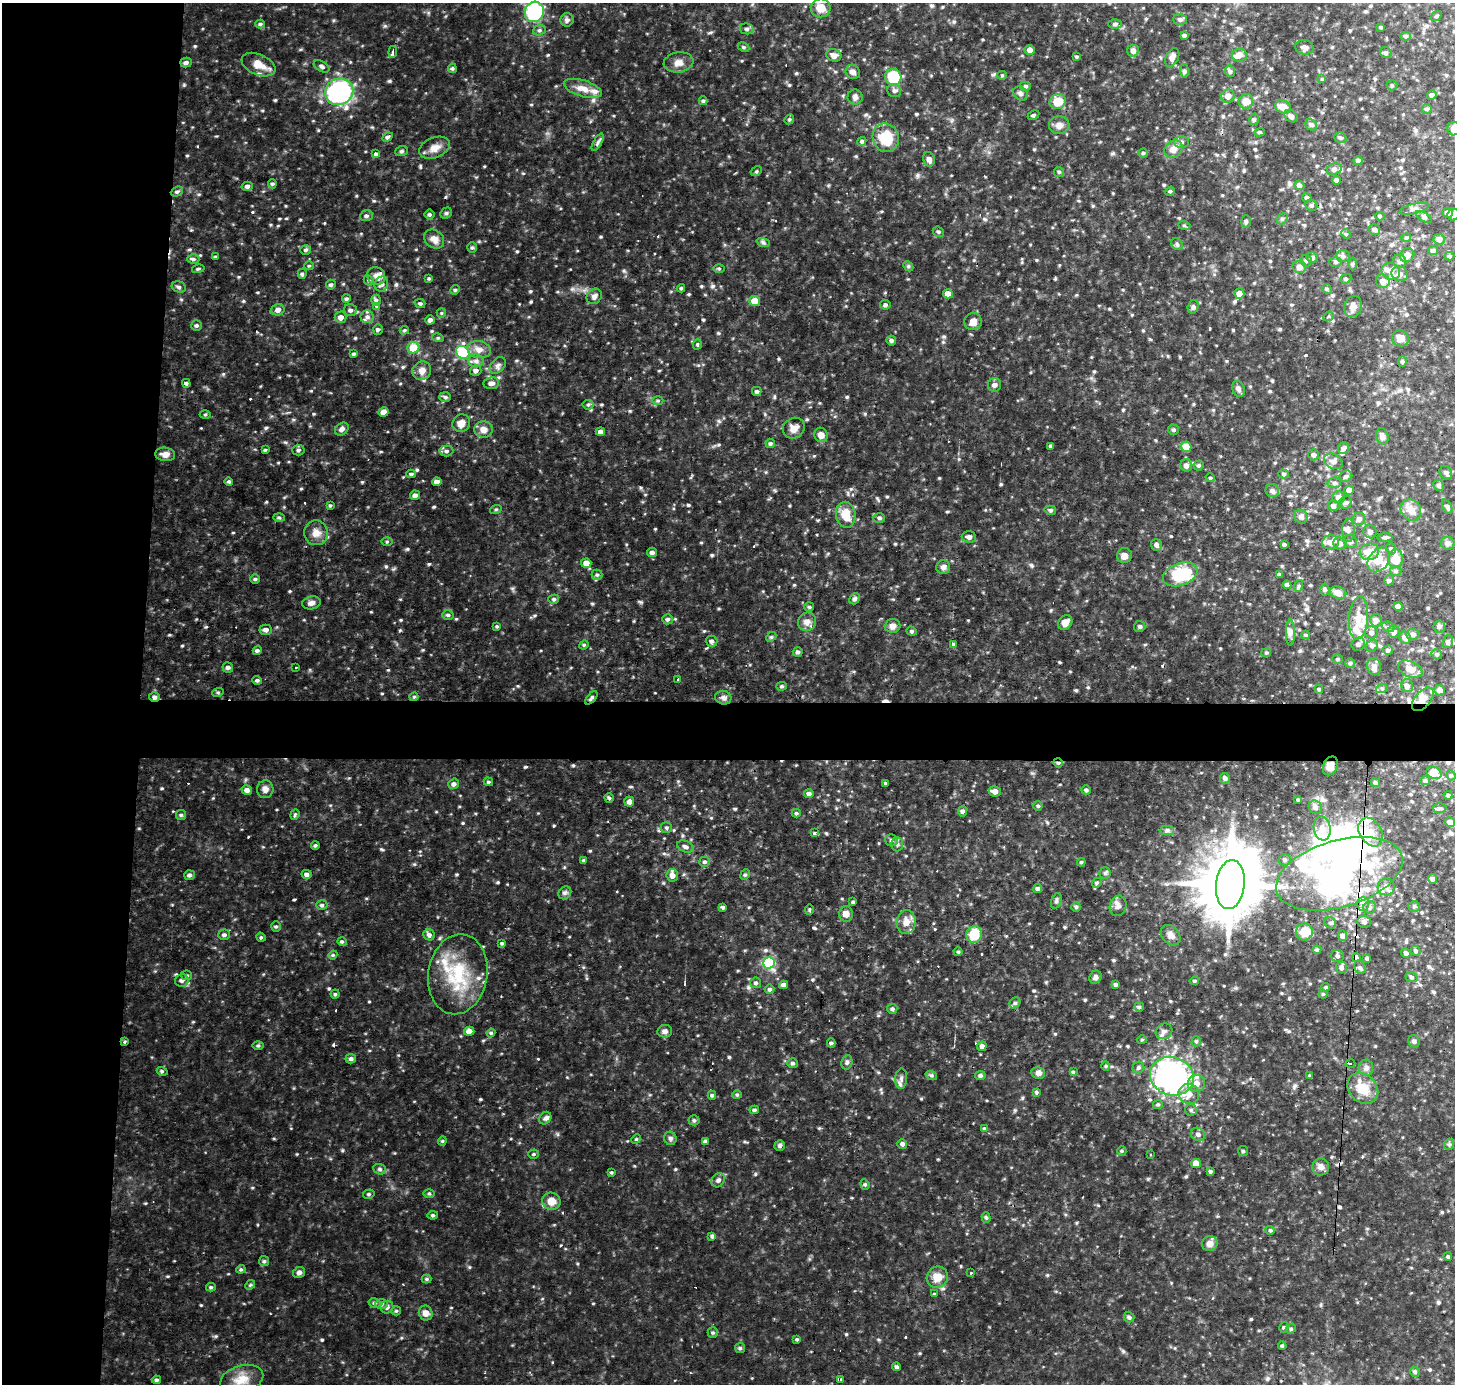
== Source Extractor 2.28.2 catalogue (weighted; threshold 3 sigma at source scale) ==
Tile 4 of 3 x 3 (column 1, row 2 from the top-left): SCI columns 168-1620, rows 1630-3011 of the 4525 x 4500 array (HDU 1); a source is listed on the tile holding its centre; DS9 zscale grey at full resolution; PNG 1457 x 1386 px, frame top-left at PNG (2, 3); each listed source drawn as its Kron ellipse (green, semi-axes under 4 px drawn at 4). Shown black and unused: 13% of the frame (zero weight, under 2 of 3 exposures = <1% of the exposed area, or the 3 px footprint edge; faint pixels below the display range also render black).
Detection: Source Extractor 2.28.2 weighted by HDU 2 'WHT'; one run over the whole footprint, this tile lists its part. Background 0.0926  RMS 0.01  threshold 0.046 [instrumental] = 3 sigma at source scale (4.5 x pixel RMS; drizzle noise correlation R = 1.50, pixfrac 1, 0.05/0.05 arcsec/px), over >= 5 px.
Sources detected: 637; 9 inside a brighter object's white glare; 13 cosmic-ray / hot-pixel residue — neither listed nor drawn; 36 inside a brighter listed object's ellipse — not listed separately; of the other 579, all 500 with FLUX_AUTO >= 1.14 (the completeness limit of this list) listed and drawn (79 fainter detections not listed), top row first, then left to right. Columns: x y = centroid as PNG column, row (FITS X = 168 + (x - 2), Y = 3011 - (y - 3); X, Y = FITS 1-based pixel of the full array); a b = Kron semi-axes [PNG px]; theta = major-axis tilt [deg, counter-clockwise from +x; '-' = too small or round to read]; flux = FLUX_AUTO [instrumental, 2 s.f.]
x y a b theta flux
821 8 10 9 - 12
534 12 10 9 - 97
1436 16 6 4 35 1.2
1180 19 7 5 -2 3.1
567 20 7 6 - 3.2
260 24 5 4 - 1.6
1115 24 6 5 - 2.3
1381 27 4 3 - 1.1
747 29 7 5 -12 2.5
539 30 6 5 - 1.9
1184 35 4 3 - 1.8
1406 36 5 4 - 1.9
744 47 6 4 -27 1.6
1304 47 9 7 -12 3.8
1030 50 5 5 - 4.5
1133 51 6 5 - 5
393 52 6 3 84 2.2
1386 53 6 5 - 2.1
834 55 7 6 - 5.3
1239 55 7 6 - 6.5
1076 57 4 3 - 1.2
1172 58 10 6 63 5.1
678 62 15 10 9 7
186 63 6 5 - 2.6
258 65 18 10 -23 11
322 66 8 5 -28 2.6
452 68 4 4 - 1.5
1184 71 7 4 -89 1.8
1230 71 6 5 - 2.3
853 72 7 6 - 3.8
1002 75 5 4 - 1.2
893 77 8 8 - 39
1322 79 4 4 - 1.1
1392 85 5 5 - 1.3
1026 86 6 5 - 1.5
583 88 20 8 -17 10
894 91 7 6 - 2.6
339 92 14 13 - 160
1020 93 8 6 -42 3.1
1432 95 5 4 - 3.1
1228 96 7 6 - 5.8
855 97 7 7 - 3.3
703 101 4 4 - 1.6
1246 101 7 7 - 9.1
1058 102 8 7 - 17
1283 107 8 6 -23 10
1427 109 5 5 - 1.3
1033 115 6 4 27 1.4
1291 116 7 5 -39 3.6
789 119 5 4 - 1.6
1254 119 6 4 75 1.9
1059 125 10 9 - 5.8
1311 125 6 5 - 1.9
1454 129 6 6 - 4.5
1259 132 5 4 - 1.3
387 137 5 4 - 2.5
886 138 14 13 - 27
1340 138 6 5 - 1.9
862 141 5 4 - 1.7
598 142 10 4 60 2.3
1181 142 7 6 - 2.9
435 148 16 10 22 8.7
1173 149 10 8 42 8.8
401 151 6 5 - 1.7
1143 153 4 4 - 1.6
375 154 4 3 - 6
929 159 7 5 -75 3.6
1358 161 4 4 - 4.9
1334 169 7 5 18 3
756 171 6 4 29 1.4
1059 172 5 4 - 1.3
1336 180 4 4 - 2.6
272 184 5 4 - 1.4
1299 185 5 4 - 3.3
247 186 5 4 - 2.7
177 191 6 4 24 2
1170 191 5 4 - 1.2
1307 198 5 4 - 2
1311 205 6 5 - 2
1414 209 15 5 13 4
446 213 6 5 - 1.7
1448 213 5 4 - 6.5
429 214 5 5 - 1.8
1454 215 6 5 - 2.9
366 216 6 5 - 2.5
1380 216 5 4 - 1.5
1424 217 9 3 -32 2
1282 219 6 4 45 1.6
1246 221 6 5 - 1.5
1184 225 6 4 -19 1.4
1374 229 6 5 - 2.6
938 232 6 5 - 1.5
1346 234 5 4 - 1.3
1406 238 5 4 - 1.5
434 239 11 9 -38 6.8
1439 239 6 5 - 4.4
763 242 7 4 -19 1.9
1177 244 6 5 - 1.8
472 247 5 5 - 1.6
306 250 5 5 - 1.7
1433 250 5 4 - 3.3
1407 255 7 6 - 8.8
1343 256 7 6 - 2.4
1450 256 5 4 - 1.5
215 257 4 3 - 1.3
1312 258 5 5 - 3.1
193 259 6 5 - 2
1306 261 6 5 - 2.2
1400 261 7 6 - 3.3
1336 262 6 4 0 1.6
1352 264 6 4 89 1.4
309 266 5 4 - 1.2
908 266 5 4 - 1.3
1299 267 7 6 - 5.8
719 268 6 4 -1 1.3
198 269 6 3 14 1.5
1391 271 9 8 - 5.9
302 274 5 4 - 1.8
1400 274 8 7 - 4.8
376 276 9 8 - 5.5
429 278 4 4 - 1.2
1346 279 6 4 20 1.6
369 280 5 4 - 1.3
1383 281 7 6 - 6.1
381 284 7 6 - 4.7
331 285 5 5 - 2.1
179 287 7 5 -15 2.7
681 288 4 4 - 1.3
1327 289 5 4 - 1.3
455 290 5 4 - 1.3
1239 293 5 5 - 7
948 294 5 4 - 6.9
594 296 8 7 - 3.6
346 299 4 4 - 1.7
376 300 5 5 - 2.3
754 301 5 5 - 12
420 303 5 4 - 1.8
885 305 5 5 - 2.2
377 306 3 3 - 1.4
1193 307 7 5 75 2.1
1353 307 11 8 72 5.5
278 310 6 5 - 5.4
350 310 6 6 - 2.9
441 313 5 4 - 1.2
1328 316 5 4 - 1.8
341 317 6 5 - 5.5
367 317 6 6 - 2.7
430 320 4 4 - 3.4
973 322 9 8 - 7
196 325 5 5 - 1.9
378 329 5 4 - 1.7
404 330 4 3 - 1.2
438 338 6 3 -17 1.2
1400 338 8 8 - 5.7
891 340 5 5 - 2.1
697 344 5 4 - 1.5
413 348 6 5 - 22
479 349 11 8 -11 7.3
463 352 7 6 - 56
354 354 4 4 - 1.7
476 361 7 6 - 3.3
1402 361 5 4 - 1.5
498 365 9 6 46 3.3
422 371 10 9 - 7.5
476 371 6 5 - 3.3
186 383 4 4 - 1.8
491 383 8 6 7 4.3
994 385 7 6 - 3
1238 389 8 6 -69 3.1
757 391 5 4 - 1.6
445 397 6 5 - 2
658 401 5 3 - 1.2
588 405 5 5 - 1.6
383 412 5 4 - 8.6
205 414 5 3 - 1.1
461 423 9 8 - 7.1
794 428 11 10 - 6.9
342 429 7 5 41 3.5
484 429 9 8 - 7
1174 430 5 5 - 1.6
600 432 4 4 - 3.5
821 435 7 6 - 5.5
1382 436 8 6 -72 2.9
770 443 5 4 - 1.8
1051 446 4 3 - 1.6
1186 447 5 5 - 13
1343 448 6 5 - 3
265 450 4 3 - 1.2
298 450 6 5 - 1.8
446 451 7 5 2 2.6
165 454 10 6 -6 5.8
1314 455 5 5 - 2.9
1333 461 10 7 -27 4.2
1186 465 6 6 - 4.5
1199 465 5 5 - 1.8
1446 473 7 6 - 2.2
411 474 5 4 - 1.7
1284 474 5 4 - 1.8
1346 476 6 5 - 2.4
1210 478 4 4 - 1.2
229 482 4 4 - 1.6
437 482 5 4 - 4.7
1334 483 7 5 13 2.3
1439 485 6 5 - 2.2
1349 490 5 4 - 6.4
1272 491 7 6 - 3.2
415 495 5 4 - 3.5
1338 497 6 6 - 5
1346 502 6 6 - 2.5
330 505 4 3 - 1.3
1333 506 5 5 - 3.2
1447 507 8 4 -63 1.9
496 509 6 3 18 1.2
1050 510 6 4 -14 1.6
1411 510 11 9 -54 8.2
846 515 13 10 -81 16
1301 517 7 6 - 2.9
279 518 6 4 -2 1.3
879 518 6 5 - 1.7
1359 519 6 6 - 3.9
1348 531 11 6 89 3.1
1370 532 7 6 - 4.1
316 533 12 11 - 8.1
969 537 7 6 - 3.3
1385 537 7 4 5 1.9
1350 541 7 6 - 2.4
387 542 5 3 - 1.1
1330 542 8 7 - 5.1
1340 543 7 6 - 4.6
1448 543 7 6 - 3.4
1284 544 3 3 - 1.8
1156 545 6 5 - 3
1391 548 6 5 - 1.8
652 552 5 4 - 3.2
1369 552 10 8 11 16
1124 556 7 7 - 5.9
1396 559 9 7 -89 19
1379 560 13 9 54 12
586 563 5 4 - 8.1
943 567 7 7 - 3.9
1396 571 6 5 - 1.9
1180 574 18 11 19 51
1279 574 3 3 - 1.6
597 575 5 5 - 1.8
255 579 4 4 - 1.6
1389 580 5 5 - 2.1
1287 585 4 4 - 3.3
1298 586 6 4 71 1.3
1325 589 6 4 -87 1.6
1338 593 8 6 -16 7.5
554 599 5 4 - 1.8
855 599 6 5 - 1.7
311 603 9 6 12 3.8
809 607 5 5 - 1.3
1398 607 4 4 - 6.6
448 615 5 4 - 1.7
1358 618 21 9 85 13
667 619 5 5 - 2
1376 620 6 6 - 4.6
807 622 9 9 - 5.2
1065 623 8 6 47 6.3
497 626 4 3 - 1.2
892 626 8 7 - 4.3
1140 626 6 5 - 1.7
1439 626 6 6 - 2.7
1388 627 6 5 - 2
266 630 6 5 - 3.3
912 631 5 4 - 1.5
1371 632 6 6 - 3.4
1394 632 6 6 - 3.5
1290 633 13 4 90 3.8
1413 634 6 5 - 3.2
1306 635 4 4 - 1.3
771 637 5 4 - 1.3
1405 637 6 5 - 5.6
711 641 6 5 - 2.3
1448 642 6 5 - 2.4
953 644 4 4 - 1.2
1358 644 7 6 - 3.2
584 645 5 4 - 1.2
1372 646 6 5 - 2.2
1388 650 5 4 - 2
257 651 5 4 - 1.8
798 652 5 4 - 2
1266 653 5 4 - 1.4
1437 654 5 5 - 1.9
1337 659 5 4 - 1.3
1350 663 5 4 - 1.6
1374 666 9 7 -80 5.6
228 667 5 5 - 2
296 667 3 2 - 1.2
1410 669 13 7 -22 7.3
677 679 3 2 - 1.7
257 680 5 4 - 1.7
782 686 5 4 - 1.5
1407 686 6 6 - 5.2
1382 688 6 4 17 1.8
1319 689 4 4 - 1.5
1439 690 5 5 - 3.8
218 692 6 3 18 1.1
154 697 5 4 - 2.8
414 697 4 4 - 1.2
591 698 8 4 49 1.9
723 698 8 6 -16 3.3
1423 699 14 8 49 7.7
1058 763 5 4 - 1.4
1330 766 10 7 65 5.8
1434 773 8 6 -26 20
1451 775 5 4 - 1.4
1225 778 5 5 - 2.5
1425 781 5 4 - 2.2
488 782 5 4 - 1.3
1375 782 5 4 - 1.6
886 783 4 3 - 1.2
454 784 5 5 - 3.2
265 789 9 8 - 5.2
247 790 5 4 - 4.1
1086 790 5 4 - 2.2
995 791 6 5 - 4.8
809 793 5 4 - 2.9
1448 795 4 4 - 1.7
609 798 5 4 - 1.4
1298 800 4 4 - 1.3
629 802 5 4 - 4.1
1038 806 4 4 - 1.4
1315 807 7 6 - 3.3
1439 808 7 5 1 1.9
962 811 5 4 - 3
796 813 4 4 - 1.5
181 815 5 5 - 1.6
295 815 5 4 - 1.3
1450 822 5 4 - 4
666 828 5 5 - 1.7
1322 828 12 8 -81 7.7
1167 830 7 4 0 2.3
1371 832 15 11 -58 16
815 833 4 3 - 3.3
891 840 6 6 - 2.3
897 844 7 6 - 2.5
315 845 4 3 - 1.4
685 847 8 5 -21 3.2
584 860 3 3 - 1.9
1285 860 6 6 - 2.3
705 862 5 5 - 2.1
1081 862 4 4 - 1.3
1105 873 5 5 - 1.9
306 874 5 4 - 2.8
1339 874 65 33 16 230
189 875 5 5 - 2.5
672 875 6 5 - 5.4
745 875 5 4 - 1.6
1433 879 5 4 - 2.4
1097 883 5 4 - 1.5
1230 885 24 14 84 7300
1386 887 8 8 - 5.6
1037 889 4 4 - 2.5
565 893 7 5 44 2.2
1056 901 8 5 71 1.9
853 902 3 3 - 1.6
1363 904 7 6 - 3.3
322 905 5 4 - 1.8
1118 906 10 8 75 4.6
1414 906 5 5 - 1.8
723 907 4 3 - 2.1
1076 907 4 4 - 1.8
1370 907 6 6 - 2.5
809 910 5 3 - 1.4
846 914 8 7 - 5.5
906 922 12 9 87 8.3
1364 922 6 6 - 4.2
1330 923 6 5 - 2.1
276 927 5 4 - 1.5
1304 932 8 8 - 16
974 934 8 7 - 28
224 935 6 5 - 2.5
429 935 6 5 - 2.9
1171 935 11 8 -48 5.5
1342 936 5 4 - 3.1
261 937 5 4 - 1.3
342 942 5 3 - 1.7
502 943 4 3 - 1.3
1317 950 4 4 - 1.6
1416 951 5 4 - 1.7
958 952 4 4 - 1.1
1406 953 5 4 - 2.4
333 955 4 4 - 1.1
1337 956 6 5 - 2.5
1356 957 4 4 - 3.4
1367 958 4 3 - 1.8
769 963 5 5 - 95
1341 967 6 5 - 3.2
1360 967 7 5 -68 2.3
458 974 40 29 81 60
187 975 5 5 - 1.6
1095 977 7 5 58 2.8
1411 977 6 4 -18 1.8
182 980 7 6 - 3.7
1194 981 4 3 - 1.5
755 983 5 5 - 2.1
1115 984 4 4 - 2.2
783 985 5 4 - 4
1326 987 4 3 - 1.3
769 989 5 4 - 1.9
335 994 4 4 - 1.3
1323 994 4 3 - 1.2
1015 1003 6 5 - 1.8
1139 1007 4 4 - 1.5
892 1009 5 5 - 1.8
469 1031 5 4 - 7.3
665 1031 7 6 - 3.8
1164 1031 9 7 37 3.7
491 1033 4 4 - 1.2
1142 1040 5 4 - 1.3
1196 1041 5 4 - 1.6
1414 1041 6 5 - 2.1
124 1042 3 3 - 1.7
831 1043 4 4 - 1.7
258 1046 6 4 1 1.2
982 1046 5 4 - 4.1
351 1059 5 4 - 2.5
847 1062 7 5 76 2.2
793 1063 5 5 - 2
1350 1064 5 3 - 1.8
1106 1066 4 4 - 1.2
1138 1068 6 5 - 2.2
1366 1068 8 7 - 3.5
162 1071 5 3 - 1.4
1073 1072 4 4 - 1.3
1038 1073 7 6 - 4.2
931 1075 6 4 -18 1.5
980 1075 5 4 - 2.2
1172 1076 22 19 -17 270
1310 1076 4 3 - 1.4
901 1079 10 6 87 3.4
1196 1083 9 8 - 8.1
1363 1088 17 13 -44 18
1036 1092 4 3 - 1.7
1189 1094 10 10 - 10
712 1095 4 4 - 1.5
737 1095 5 4 - 1.3
1158 1105 5 4 - 1.5
754 1110 5 4 - 2
1191 1110 6 5 - 1.9
545 1118 7 5 48 2.8
694 1120 5 5 - 1.4
984 1128 4 4 - 1.1
1198 1134 7 6 - 3.4
670 1138 7 6 - 2.2
636 1139 5 4 - 1.3
442 1141 4 4 - 1.3
705 1142 4 4 - 3.7
902 1144 5 4 - 2.9
1449 1144 6 5 - 1.7
780 1145 5 5 - 2
1122 1151 5 4 - 1.3
1243 1151 5 5 - 1.5
533 1154 5 4 - 1.4
1150 1155 2 2 - 1.2
1196 1164 5 4 - 9.4
1321 1167 8 8 - 5.3
380 1169 6 5 - 2
1210 1171 4 3 - 1.6
611 1173 4 3 - 1.2
718 1180 7 6 - 2.8
865 1184 5 4 - 1.5
429 1193 6 4 0 1.2
369 1194 6 4 15 1.7
551 1201 9 8 - 9.6
433 1215 5 4 - 1.6
986 1217 5 4 - 1.6
1270 1230 5 4 - 1.8
712 1236 4 4 - 1.9
1210 1244 8 7 - 6.4
1448 1257 4 4 - 1.7
264 1261 5 5 - 1.5
241 1269 4 4 - 1.2
299 1272 6 5 - 3
970 1273 3 2 - 1.5
937 1277 11 10 - 11
426 1279 5 4 - 1.3
250 1285 5 4 - 1.3
211 1287 5 4 - 1.4
934 1294 4 3 - 1.3
375 1303 6 4 -13 2
381 1304 6 5 - 2.3
387 1307 6 6 - 3.5
396 1311 5 4 - 1.2
426 1313 7 6 - 5.9
1129 1317 5 5 - 1.8
1284 1327 5 4 - 1.6
1291 1329 5 4 - 1.5
713 1333 5 5 - 1.5
797 1339 4 3 - 1.2
1282 1346 4 3 - 1.3
740 1348 5 5 - 1.5
897 1367 4 4 - 2
1415 1372 5 4 - 1.9
242 1379 22 13 16 16
841 1379 4 3 - 1.9
156 1380 4 4 - 1.7
Overlapping masked pixels (flux is a lower limit): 7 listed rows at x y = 154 697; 591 698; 1423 699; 1058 763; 1330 766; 124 1042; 1363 1088
Isophote crosses this tile's border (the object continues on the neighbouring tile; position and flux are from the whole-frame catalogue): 3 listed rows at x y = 534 12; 1454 129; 1454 215
Unlisted compact peaks at least as high as the median listed source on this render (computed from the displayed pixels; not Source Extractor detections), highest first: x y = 525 767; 688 505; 389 81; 530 291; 386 566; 701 286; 456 619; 713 286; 548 55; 554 826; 590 851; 223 374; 385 26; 796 73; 655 529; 469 1267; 601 237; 408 549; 311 391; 718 333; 624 271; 939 478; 342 1150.